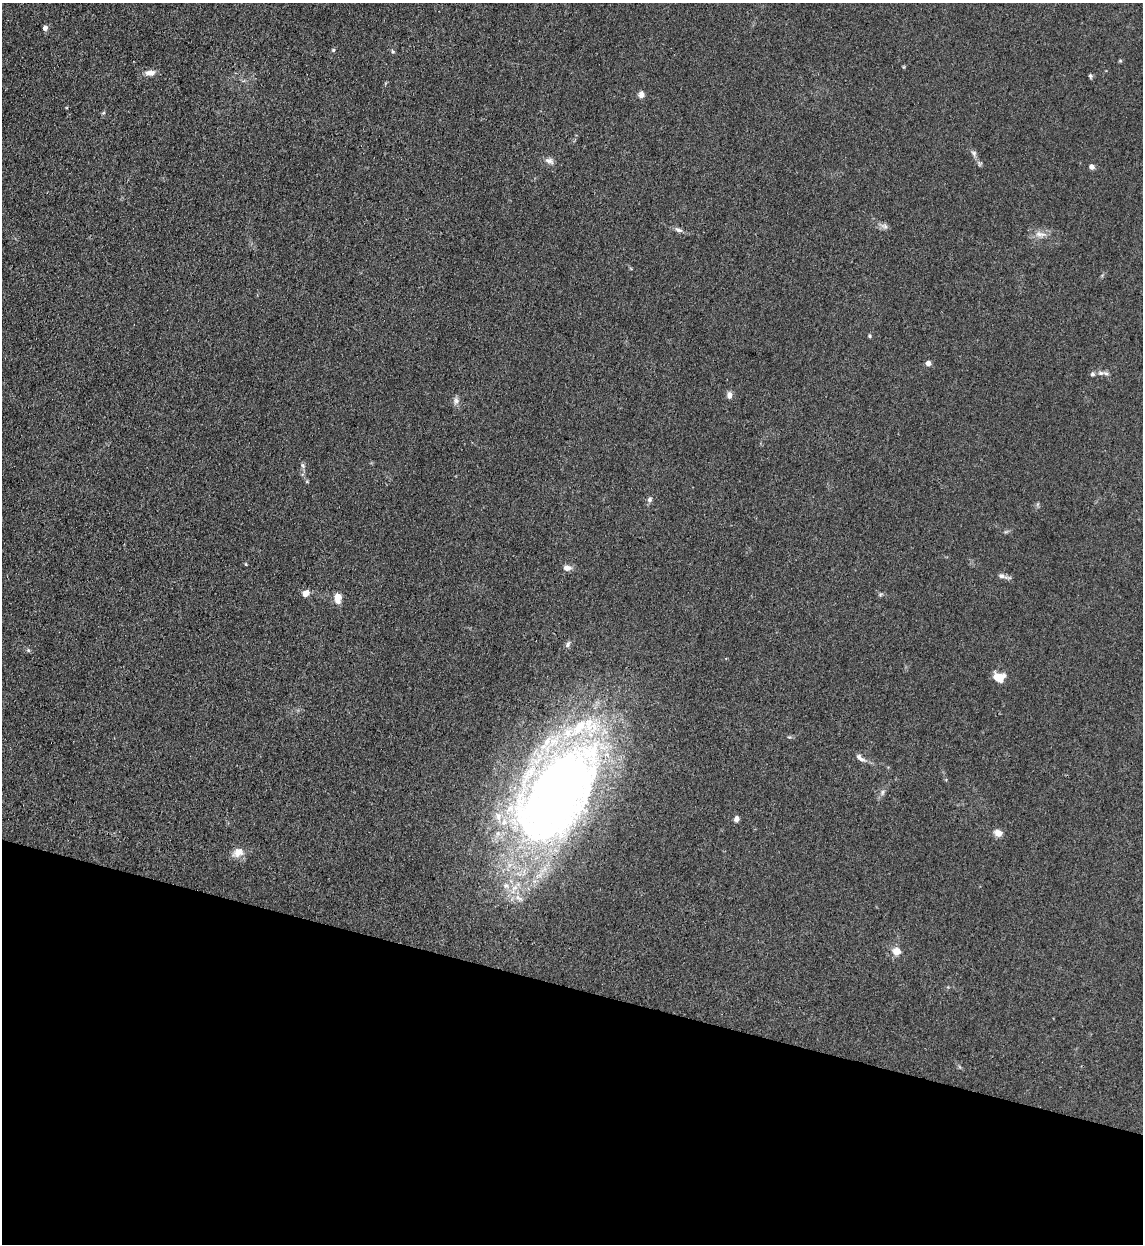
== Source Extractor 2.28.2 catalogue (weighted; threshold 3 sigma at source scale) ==
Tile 15 of 4 x 4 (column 3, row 4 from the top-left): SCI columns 2610-3750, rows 23-1264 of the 5101 x 5010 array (HDU 1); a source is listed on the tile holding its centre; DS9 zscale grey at full resolution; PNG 1145 x 1246 px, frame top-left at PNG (2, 3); no overlay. Shown black and unused: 21% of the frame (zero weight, under 3 of 4 exposures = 7% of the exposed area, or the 3 px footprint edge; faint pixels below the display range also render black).
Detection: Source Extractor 2.28.2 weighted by HDU 2 'WHT'; one run over the whole footprint, this tile lists its part. Background 0.0807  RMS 0.011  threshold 0.0478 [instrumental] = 3 sigma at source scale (4.5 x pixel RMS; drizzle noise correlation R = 1.50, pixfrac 1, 0.05/0.05 arcsec/px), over >= 5 px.
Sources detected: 41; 5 inside a brighter listed object's ellipse — not listed separately; the other 36 listed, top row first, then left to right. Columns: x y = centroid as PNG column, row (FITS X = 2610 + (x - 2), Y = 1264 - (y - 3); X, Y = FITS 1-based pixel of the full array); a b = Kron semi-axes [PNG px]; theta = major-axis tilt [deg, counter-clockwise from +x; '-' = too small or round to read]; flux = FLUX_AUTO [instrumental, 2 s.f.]
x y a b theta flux
45 28 5 4 - 5.3
333 50 5 4 - 1.4
392 51 5 3 - 1.3
1120 61 6 4 -1 1.1
150 73 13 7 3 6.6
1090 76 6 5 - 1.9
641 94 7 6 - 5.1
974 153 8 6 -56 2.8
549 161 12 7 -23 4.8
1092 167 5 5 - 4.5
885 226 7 6 - 3
678 230 12 5 -21 3.8
1040 234 17 6 -7 7
869 336 5 4 - 1.2
928 363 4 4 - 8.8
1106 373 9 5 -26 3.1
1092 374 6 6 - 2.1
729 395 8 6 -88 4.9
456 401 9 8 - 4.6
303 465 7 5 -69 2.3
649 500 7 6 - 2.9
246 564 5 3 - 0.94
567 568 9 6 -2 6.3
1003 576 19 5 -15 4.4
306 593 8 7 - 7.5
338 597 10 8 -36 6.9
568 644 9 5 68 2.7
28 650 5 4 - 1.6
999 677 12 9 -6 16
860 758 14 6 -42 4.7
882 792 8 4 81 2.4
558 794 123 63 55 1000
736 819 7 5 82 4.3
998 833 10 8 -29 6.8
238 852 15 11 25 10
896 951 11 10 - 9.1